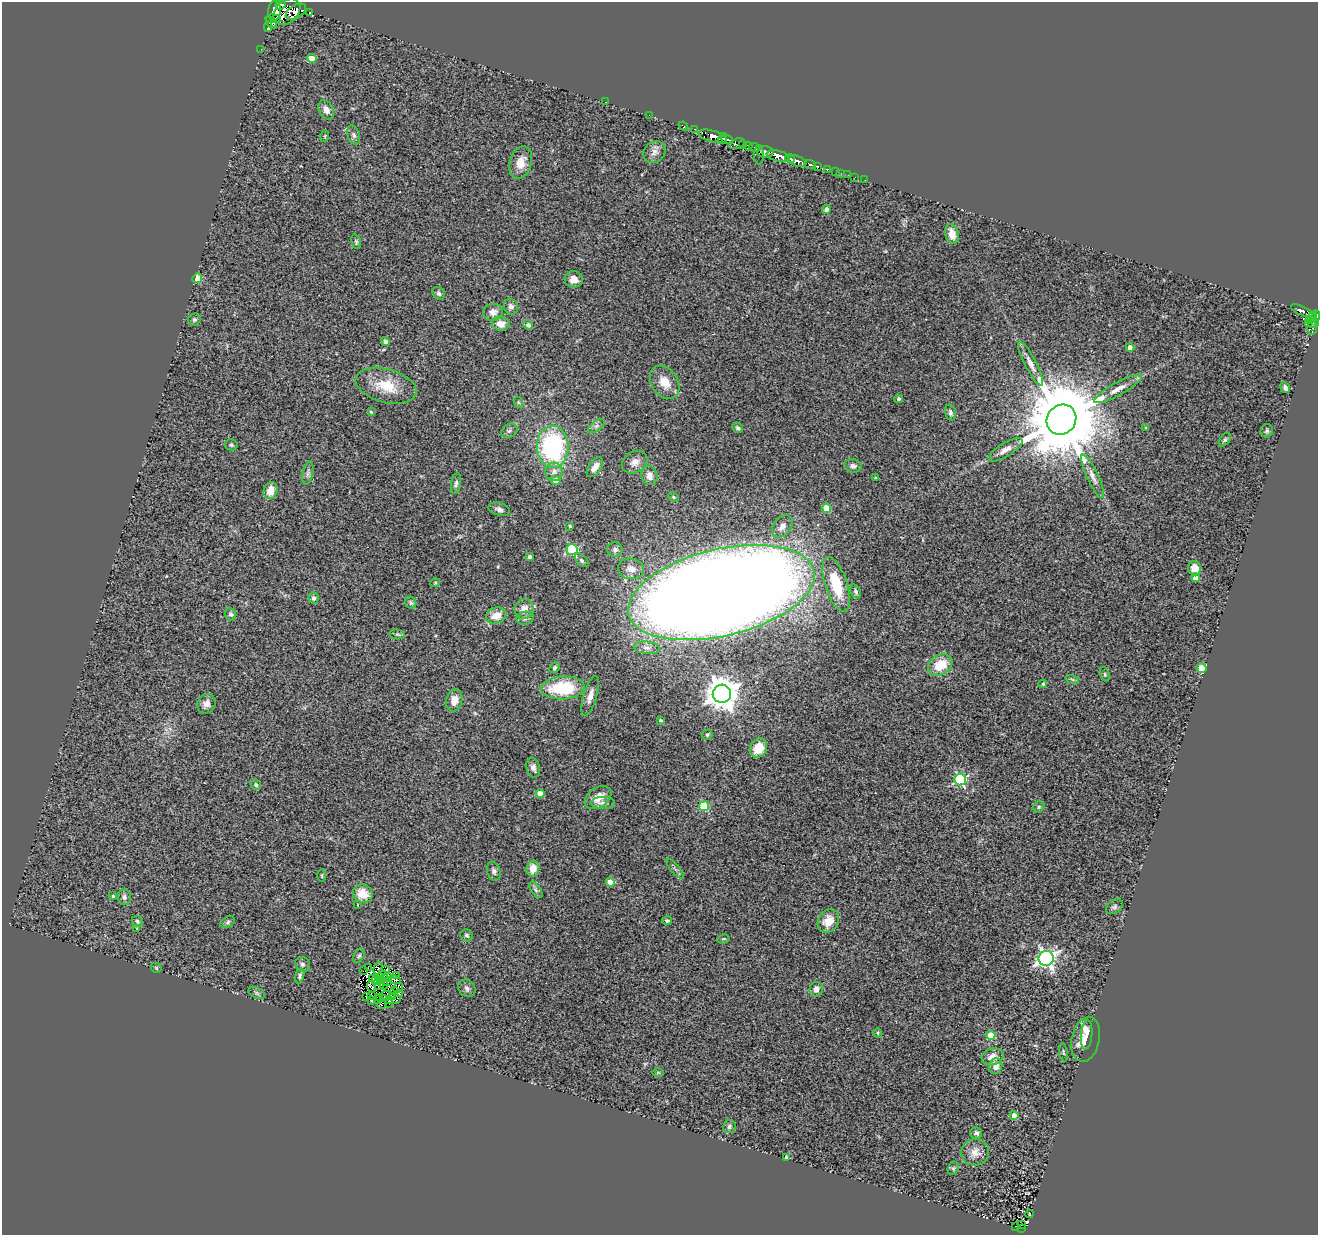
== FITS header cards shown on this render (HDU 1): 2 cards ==
NAXIS1  =                 1316
NAXIS2  =                 1233

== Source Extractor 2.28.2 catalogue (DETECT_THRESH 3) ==
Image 1316 x 1233 px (HDU 1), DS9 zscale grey, 1 PNG px = 1 image px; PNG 1320 x 1237 px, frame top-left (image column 1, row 1233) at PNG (2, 2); each listed source drawn as its Kron ellipse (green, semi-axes under 4 px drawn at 4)
Background 0.727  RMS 0.16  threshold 0.492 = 3 sigma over >= 5 px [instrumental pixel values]
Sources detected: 216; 8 with non-positive FLUX_AUTO (blend fragments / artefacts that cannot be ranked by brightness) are neither listed nor drawn; the other 208 listed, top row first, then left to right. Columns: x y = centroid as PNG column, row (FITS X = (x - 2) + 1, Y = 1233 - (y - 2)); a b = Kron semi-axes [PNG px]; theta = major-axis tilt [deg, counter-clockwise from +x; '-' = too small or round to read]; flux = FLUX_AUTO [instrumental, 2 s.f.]
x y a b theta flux
281 5 5 3 - 1000
274 11 10 6 84 3000
287 12 15 11 44 5000
296 12 11 6 32 2000
309 12 3 3 - 77
273 19 8 3 -5 630
271 23 7 4 -52 550
268 27 5 3 - 430
261 49 3 2 - 9.5
312 59 4 4 - 170
606 102 3 2 - 57
326 110 10 7 -64 72
649 115 3 2 - 15
683 126 5 3 - 48
695 129 3 2 - 26
354 135 10 6 -71 32
325 136 6 3 72 12
713 136 14 5 -15 1600
722 138 5 4 - 620
727 139 6 3 -20 680
737 144 8 5 16 360
742 145 4 3 - 65
748 146 4 3 - 490
755 147 5 3 - 170
654 152 12 10 42 68
765 152 8 6 -1 600
759 155 9 5 90 230
778 156 11 5 -12 2400
790 158 5 3 - 500
797 161 9 5 -20 810
521 163 16 11 74 150
810 165 6 3 -23 270
818 166 3 3 - 160
827 169 3 3 - 63
836 172 2 2 - 12
841 173 3 3 - 10
848 175 2 2 - 14
855 177 2 2 - 6.3
865 180 3 2 - 10
826 209 4 4 - 27
952 234 10 6 -76 120
356 242 7 4 -75 17
197 278 5 4 - 200
574 279 9 8 - 86
439 293 7 5 -45 27
511 307 8 7 - 45
1303 311 13 4 -24 300
493 312 10 8 4 76
1316 316 6 3 86 440
1312 318 7 4 55 530
194 320 6 6 - 22
1308 322 3 3 - 64
1313 323 5 3 - 190
501 324 9 7 -3 110
528 325 5 4 - 28
1312 328 6 5 - 150
385 341 4 4 - 38
1130 347 4 4 - 94
1031 364 24 6 -63 91
665 382 18 13 -56 180
386 386 31 16 -15 320
1285 388 6 4 -62 42
1118 389 27 6 29 120
898 399 4 4 - 25
518 402 6 4 -71 13
371 412 4 4 - 14
950 413 8 5 -74 28
1061 420 15 14 - 160000
596 426 10 5 36 36
738 428 5 5 - 25
1146 428 4 2 - 7.5
509 431 8 6 34 32
1267 431 7 6 - 23
1225 440 8 4 51 19
231 445 6 5 - 21
553 447 21 16 -88 1500
1005 450 19 7 32 82
635 462 13 10 34 78
853 466 9 6 -10 40
595 467 11 6 56 84
554 472 9 8 - 69
308 473 12 5 78 36
649 476 10 8 -73 71
1092 476 23 6 -65 79
875 478 3 3 - 11
556 480 5 5 - 73
456 483 10 5 80 31
270 491 8 7 - 120
673 497 5 4 - 13
826 508 5 4 - 340
499 509 11 6 -17 46
570 526 3 3 - 16
782 526 12 8 52 84
572 550 5 5 - 1100
615 550 7 7 - 36
530 557 4 3 - 22
582 560 8 5 -45 24
1194 568 7 6 - 140
631 569 13 10 -12 110
1196 578 4 4 - 110
435 583 5 3 - 9
836 585 29 11 -72 430
856 591 7 5 -67 25
721 592 95 43 13 34000
314 598 6 5 - 32
411 603 6 5 - 21
524 609 10 9 - 100
231 614 6 5 - 26
496 616 10 8 20 140
525 618 8 6 11 35
397 634 8 5 -6 17
647 648 13 6 -7 57
940 665 13 9 31 260
555 668 5 4 - 19
1202 668 5 5 - 280
1105 674 7 4 -71 18
1072 679 7 4 -19 18
1043 684 4 3 - 11
563 688 22 11 2 660
722 694 9 9 - 20000
590 696 20 6 73 85
454 700 11 8 75 110
206 704 10 8 56 70
660 720 4 3 - 16
707 735 5 5 - 16
758 748 10 8 58 200
533 768 10 6 -74 43
960 780 6 6 - 1400
256 785 5 5 - 20
540 794 4 4 - 160
598 797 15 9 34 140
603 803 12 6 0 41
704 806 5 5 - 490
1039 807 6 5 - 19
533 868 8 6 82 120
675 869 12 3 -49 21
494 871 10 6 -71 36
322 876 6 3 -89 11
610 882 4 4 - 160
536 890 9 4 -55 31
363 894 10 9 - 210
113 896 3 3 - 15
124 897 8 6 -83 33
358 905 3 2 - 6.5
1114 907 9 6 38 30
137 921 6 5 - 23
667 921 5 4 - 21
828 921 12 10 57 170
228 922 8 5 29 21
137 928 4 4 - 8.1
467 935 6 5 - 26
723 939 6 4 10 15
359 956 8 5 62 21
1046 958 7 7 - 4100
302 964 8 7 - 28
156 968 6 4 -48 16
368 968 2 2 - 21
378 968 6 4 69 0.32
385 970 5 2 - 39
363 971 3 2 - 22
384 974 5 3 - 18
396 975 3 2 - 20
300 976 7 4 74 22
388 976 3 2 - 24
372 979 3 2 - 26
394 979 6 2 -18 0.74
376 980 3 2 - 12
380 980 2 2 - 8.4
388 981 2 2 - 5.7
379 985 5 2 - 21
384 985 4 2 - 2.8
372 987 6 2 -70 20
398 988 5 4 - 64
467 988 9 8 - 39
816 989 7 6 - 62
395 990 3 2 - 20
257 993 8 5 -25 24
400 993 4 2 - 17
386 995 5 2 - 2.7
372 996 2 2 - 16
393 996 4 2 - 21
367 997 3 2 - 11
380 997 3 2 - 17
377 999 3 2 - 14
384 999 3 2 - 4.3
396 999 5 2 - 34
371 1001 3 3 - 25
389 1001 4 3 - 12
389 1004 3 2 - 32
382 1005 3 3 - 23
878 1033 5 3 - 9.5
991 1035 5 4 - 380
1087 1035 15 5 85 140
1086 1039 23 14 77 220
1063 1052 9 2 -80 13
993 1057 11 8 17 98
996 1066 8 6 75 75
658 1072 6 4 0 11
1014 1115 4 4 - 120
729 1127 6 6 - 26
976 1133 6 5 - 30
975 1152 14 13 - 110
787 1157 4 3 - 32
953 1168 7 5 70 18
1029 1214 4 2 - 7.5
1021 1225 2 2 - 10
1016 1226 3 2 - 14
1021 1228 3 2 - 220
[8 non-positive-flux detections neither listed nor drawn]